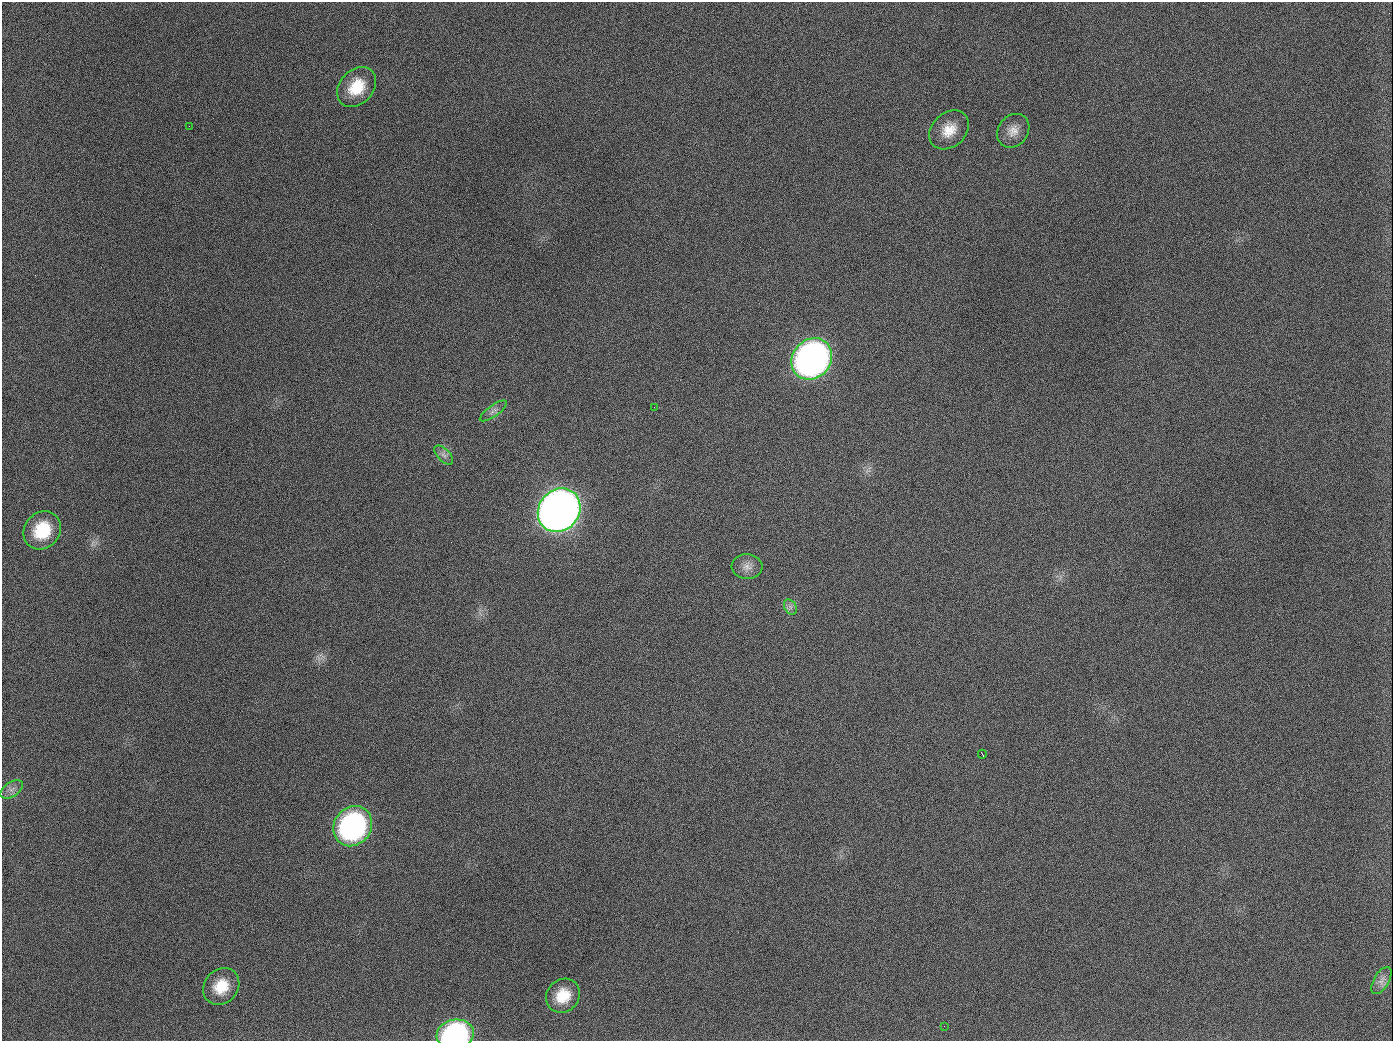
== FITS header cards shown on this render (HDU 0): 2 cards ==
NAXIS1  =                 1391
NAXIS2  =                 1039

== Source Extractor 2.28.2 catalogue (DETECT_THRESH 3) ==
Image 1391 x 1039 px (HDU 0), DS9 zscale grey, 1 PNG px = 1 image px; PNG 1395 x 1043 px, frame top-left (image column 1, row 1039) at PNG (2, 2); each listed source drawn as its Kron ellipse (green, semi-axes under 4 px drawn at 4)
Background 1410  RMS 67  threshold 201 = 3 sigma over >= 5 px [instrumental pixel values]
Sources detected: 20; all 20 listed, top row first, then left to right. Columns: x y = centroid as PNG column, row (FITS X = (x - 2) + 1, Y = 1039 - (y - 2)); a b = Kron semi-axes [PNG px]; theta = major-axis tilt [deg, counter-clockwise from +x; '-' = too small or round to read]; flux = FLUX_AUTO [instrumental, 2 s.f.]
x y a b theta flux
357 87 22 17 48 1.4e+05
189 126 2 2 - 6.6e+03
949 130 22 17 43 9.4e+04
1013 131 18 15 53 5.4e+04
812 359 22 19 49 2.5e+06
654 407 2 2 - 3.7e+03
493 411 16 5 35 2.3e+04
444 455 12 6 -45 2.0e+04
559 510 23 20 51 5.6e+06
42 530 20 17 49 1.9e+05
747 567 15 12 -3 4.1e+04
790 607 8 6 -60 1.7e+04
982 754 4 2 - 6.3e+03
12 789 12 7 34 2.5e+04
353 826 21 18 53 1.1e+06
1381 981 15 7 59 2.9e+04
221 986 19 16 48 1.2e+05
563 996 18 16 46 1.1e+05
944 1026 2 2 - 5.5e+03
455 1034 19 14 10 7.8e+05
At the frame edge (FLAGS 8, measured only in part): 1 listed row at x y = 455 1034